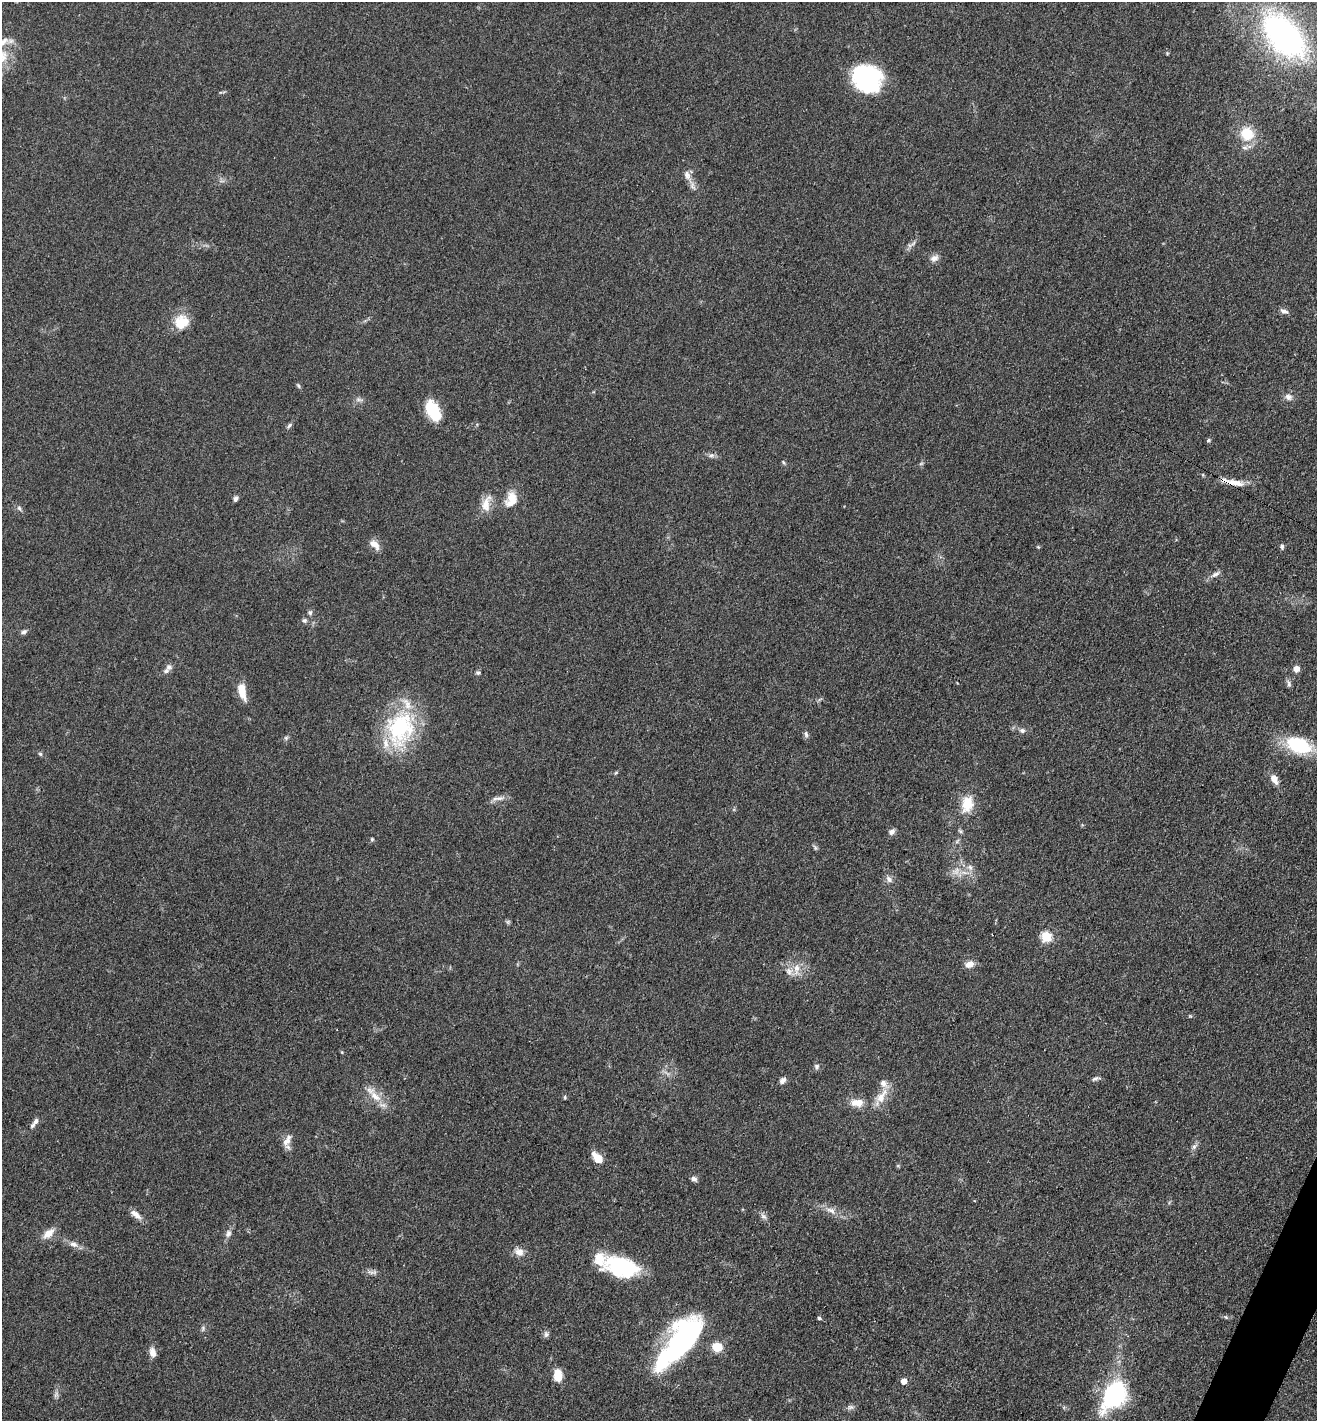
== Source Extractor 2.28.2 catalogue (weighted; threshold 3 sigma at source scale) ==
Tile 6 of 4 x 4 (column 2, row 2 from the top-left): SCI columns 1617-2931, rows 2945-4363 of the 5880 x 5796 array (HDU 1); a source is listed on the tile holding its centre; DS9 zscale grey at full resolution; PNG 1319 x 1423 px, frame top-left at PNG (2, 2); no overlay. Shown black and unused: <1% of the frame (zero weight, under 3 of 4 exposures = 2% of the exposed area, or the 3 px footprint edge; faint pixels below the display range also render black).
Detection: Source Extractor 2.28.2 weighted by HDU 2 'WHT'; one run over the whole footprint, this tile lists its part. Background 0.0639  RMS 0.0058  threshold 0.026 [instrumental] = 3 sigma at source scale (4.5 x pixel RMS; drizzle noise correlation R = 1.50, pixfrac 1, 0.05/0.05 arcsec/px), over >= 5 px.
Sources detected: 100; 3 inside a brighter object's white glare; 1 cosmic-ray / hot-pixel residue — not listed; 11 inside a brighter listed object's ellipse — not listed separately; the other 85 listed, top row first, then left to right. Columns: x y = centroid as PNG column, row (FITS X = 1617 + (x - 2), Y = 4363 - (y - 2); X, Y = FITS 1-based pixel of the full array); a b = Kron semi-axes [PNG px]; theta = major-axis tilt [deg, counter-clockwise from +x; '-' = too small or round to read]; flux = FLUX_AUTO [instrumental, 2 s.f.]
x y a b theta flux
1283 36 38 22 -48 210
2 57 23 17 -77 16
867 79 30 25 -32 59
1247 134 14 13 - 16
687 175 13 8 -67 3.9
913 243 9 3 45 1.3
934 258 12 9 20 3
1284 311 10 6 -20 2.4
181 322 19 18 - 12
298 386 8 4 -63 0.9
1288 397 10 8 -27 2.8
359 400 11 4 -5 1.6
433 410 21 15 -68 16
289 425 9 5 46 1.3
1208 440 5 5 - 0.98
711 455 8 6 2 1.8
783 462 6 4 -34 0.76
1235 483 28 8 -10 7.4
512 497 17 14 42 7.7
235 499 7 5 76 1.5
486 504 24 11 76 7.4
19 508 8 5 -59 1.3
374 544 15 9 -43 4.5
1282 546 6 5 - 1.4
1215 574 13 6 29 2.6
310 613 7 5 -89 1.4
305 620 6 6 - 1.2
24 632 8 5 26 1.6
169 667 9 8 - 2.2
1296 669 7 6 - 3.6
478 673 6 5 - 1.1
1289 684 12 5 -76 1.6
242 691 21 8 -77 8.6
400 728 44 33 75 58
1022 731 8 7 - 1.8
806 734 9 5 -86 1.5
286 738 6 5 - 1
1298 745 24 14 -20 42
40 754 6 4 -44 0.89
1274 779 10 6 -60 5.5
499 798 14 6 8 3.3
967 804 18 13 78 13
891 832 8 6 35 2.3
372 839 5 4 - 0.89
970 867 9 7 -55 2.7
956 871 12 9 57 4.7
889 879 10 7 -52 2.2
508 922 6 6 - 0.91
1046 937 6 5 - 35
969 964 10 7 18 4.8
796 969 18 8 85 5.3
1190 1016 5 4 - 0.59
342 1052 5 3 - 0.55
817 1066 7 7 - 1.5
1095 1079 10 5 17 1.6
783 1080 7 5 44 2.6
375 1096 21 10 -44 8.5
881 1096 25 11 57 9.3
565 1097 5 4 - 0.82
857 1103 18 10 -5 7.3
35 1121 10 6 52 2.2
287 1141 13 9 21 4.1
1194 1146 9 5 52 1.9
598 1159 9 7 -44 9.2
694 1179 8 6 -31 1.9
831 1210 15 7 -26 4.3
136 1215 17 7 -39 4.2
763 1216 10 6 -38 2
48 1233 15 8 40 6.5
228 1233 11 7 66 2.5
73 1244 12 7 -13 3.1
519 1252 14 10 -29 4.4
621 1267 35 18 -16 55
371 1272 11 4 -22 1.7
1226 1317 6 4 -46 0.83
819 1318 4 3 - 3.5
203 1328 8 5 73 1.2
689 1333 42 34 48 78
546 1334 9 6 90 1.6
152 1352 12 7 -76 4
558 1375 12 7 89 12
904 1381 5 5 - 4.9
56 1394 10 6 74 1.8
1113 1395 22 15 60 91
850 1407 10 6 0 1.8
Overlapping masked pixels (flux is a lower limit): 1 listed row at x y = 1235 483
Isophote crosses this tile's border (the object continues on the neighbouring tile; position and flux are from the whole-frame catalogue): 1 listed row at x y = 2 57